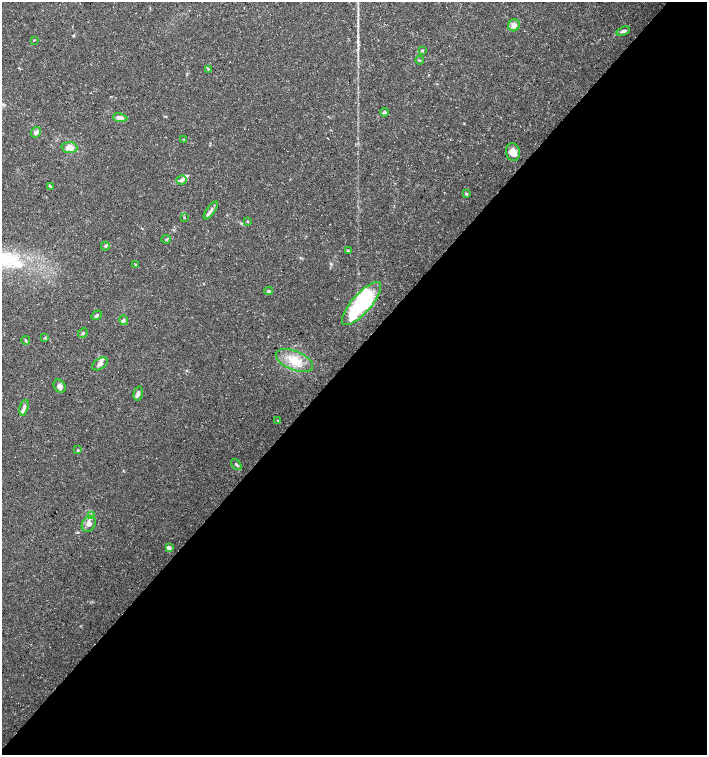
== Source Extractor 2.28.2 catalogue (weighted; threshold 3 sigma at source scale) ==
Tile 12 of 4 x 4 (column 4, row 3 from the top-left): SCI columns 4458-5866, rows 1506-3010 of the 6026 x 6025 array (HDU 1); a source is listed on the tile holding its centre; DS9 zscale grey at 2 x 2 block average (1 PNG px = mean of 2 x 2 image px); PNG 709 x 757 px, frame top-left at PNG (2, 2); each listed source drawn as its Kron ellipse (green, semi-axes under 4 px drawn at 4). Shown black and unused: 53% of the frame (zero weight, under 3 of 5 exposures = <1% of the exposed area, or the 3 px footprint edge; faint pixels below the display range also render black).
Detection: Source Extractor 2.28.2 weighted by HDU 2 'WHT'; one run over the whole footprint, this tile lists its part. Background 0.0583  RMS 0.003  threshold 0.0134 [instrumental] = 3 sigma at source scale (4.5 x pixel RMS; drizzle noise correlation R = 1.50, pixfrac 1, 0.0396/0.0396 arcsec/px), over >= 5 px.
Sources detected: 44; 1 inside a brighter object's white glare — neither listed nor drawn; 1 coinciding with a brighter row at this scale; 2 inside a brighter listed object's ellipse — not listed separately; the other 40 listed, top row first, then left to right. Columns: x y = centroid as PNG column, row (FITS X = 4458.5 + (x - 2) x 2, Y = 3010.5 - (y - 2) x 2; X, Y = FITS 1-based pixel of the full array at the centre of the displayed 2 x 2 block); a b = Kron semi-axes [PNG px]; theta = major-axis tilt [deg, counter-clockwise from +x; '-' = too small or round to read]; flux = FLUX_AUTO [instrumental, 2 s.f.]
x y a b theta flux
514 25 6 5 - 3.5
623 31 7 4 19 1.8
34 40 3 2 - 0.4
422 51 4 2 - 0.57
420 60 4 2 - 0.53
209 69 3 2 - 0.6
384 112 4 4 - 1.4
120 118 7 4 -11 3.8
36 132 5 4 - 2.5
184 139 3 2 - 0.43
70 148 8 5 -4 5.4
513 152 9 7 -81 6.3
181 180 5 4 - 2
50 186 4 3 - 0.85
466 194 2 2 - 1.6
211 210 10 4 54 2.4
184 218 2 2 - 0.44
248 221 2 2 - 0.97
166 239 5 2 - 0.64
105 246 4 4 - 1.2
348 251 3 2 - 0.48
136 264 3 2 - 0.49
269 291 4 3 - 1.1
362 303 27 9 49 80
97 315 5 3 - 1.3
124 320 5 4 - 1.1
83 333 5 3 - 0.93
45 338 3 3 - 0.67
26 340 4 2 - 0.79
294 360 20 9 -22 14
100 364 8 5 35 3.4
60 386 7 5 -52 3.4
138 393 7 4 76 2.1
24 408 8 4 76 2.1
278 420 3 2 - 0.48
78 450 4 3 - 0.68
236 464 6 3 -48 1.2
91 515 3 3 - 0.83
89 524 8 6 57 3.9
169 548 2 2 - 6.6
Diffuse or blended objects may show on this block-average render without a row.